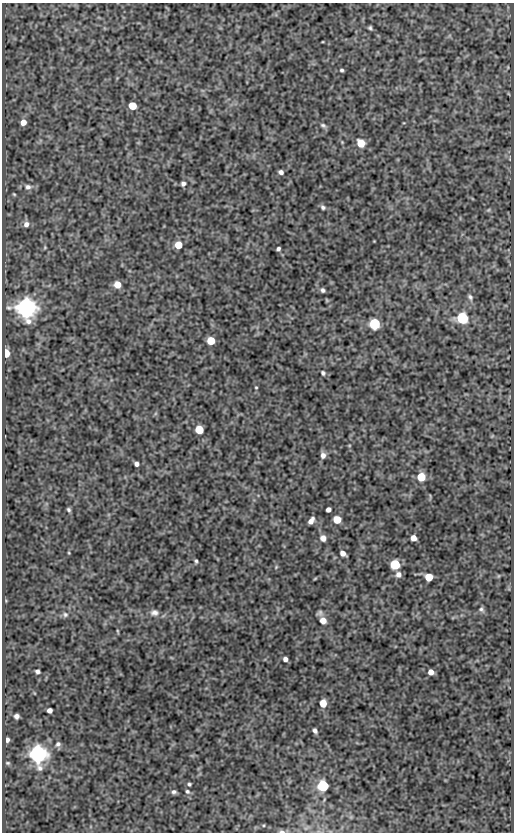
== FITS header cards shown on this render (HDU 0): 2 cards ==
NAXIS1  =                  512
NAXIS2  =                  830

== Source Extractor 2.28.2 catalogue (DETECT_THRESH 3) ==
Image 512 x 830 px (HDU 0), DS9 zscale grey, 1 PNG px = 1 image px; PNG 516 x 834 px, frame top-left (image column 1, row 830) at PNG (2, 3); no overlay
Background 76.5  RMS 0.51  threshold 1.53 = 3 sigma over >= 5 px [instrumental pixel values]
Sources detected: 65; all 65 listed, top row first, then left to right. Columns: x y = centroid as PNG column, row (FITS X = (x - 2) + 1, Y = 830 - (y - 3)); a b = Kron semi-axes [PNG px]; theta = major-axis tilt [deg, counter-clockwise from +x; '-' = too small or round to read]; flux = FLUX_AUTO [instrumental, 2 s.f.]
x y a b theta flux
370 28 4 3 - 56
342 70 4 3 - 55
132 106 5 5 - 1000
23 122 5 5 - 300
323 125 8 5 -32 77
361 143 6 5 - 820
281 172 5 4 - 110
183 184 6 5 - 91
28 187 7 7 - 120
14 194 5 3 - 31
323 207 7 5 -35 78
488 210 6 4 44 43
26 224 7 7 - 140
178 245 5 5 - 800
45 247 6 3 73 35
278 249 4 4 - 84
117 285 6 5 - 480
323 290 6 5 - 79
470 297 9 6 -57 92
26 307 7 7 - 30000
462 318 6 6 - 5000
374 324 6 5 - 4400
211 341 5 5 - 1200
6 353 5 4 - 1300
323 373 6 4 -56 61
256 387 4 4 - 33
199 430 5 5 - 1400
323 455 7 6 - 140
136 464 4 4 - 130
421 477 5 5 - 1100
69 510 5 3 - 60
328 510 4 4 - 140
337 520 5 5 - 900
311 521 7 4 54 200
323 538 7 6 - 180
413 538 5 5 - 280
69 553 5 3 - 28
343 553 6 4 -40 210
196 561 5 3 - 52
395 564 5 5 - 2700
276 567 5 3 - 32
398 574 7 6 - 150
429 577 5 5 - 930
481 609 7 6 - 78
154 613 11 8 -2 170
320 613 6 6 - 87
65 614 7 7 - 87
323 621 8 7 - 240
118 631 6 3 -81 35
285 659 4 4 - 130
37 671 4 4 - 93
431 672 5 5 - 240
323 703 6 5 - 410
49 710 5 4 - 140
16 716 5 5 - 120
315 731 5 4 - 100
7 740 4 4 - 120
58 744 7 7 - 98
38 754 7 6 - 23000
8 763 6 4 -14 46
189 784 4 4 - 52
323 786 7 7 - 1900
187 791 6 5 - 63
174 792 6 5 - 81
282 831 7 4 -8 79
At the frame edge (FLAGS 8, measured only in part): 1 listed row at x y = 282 831